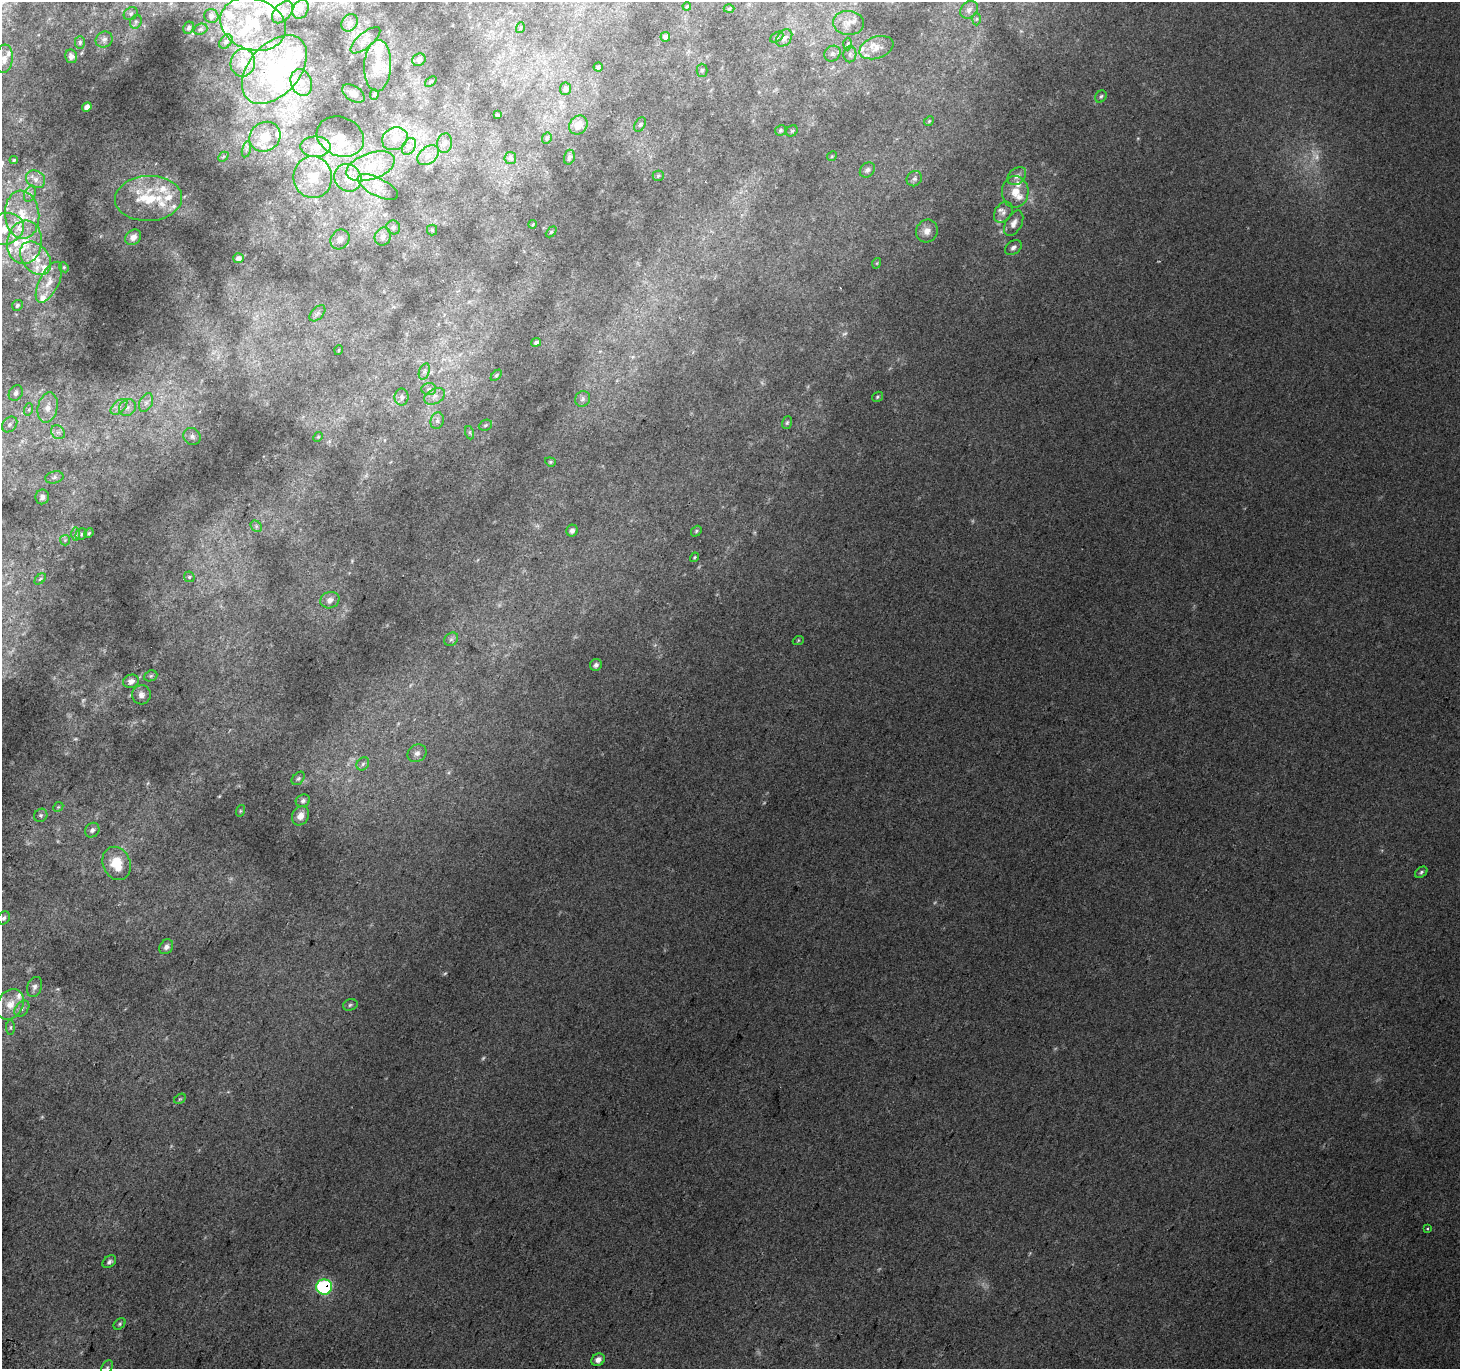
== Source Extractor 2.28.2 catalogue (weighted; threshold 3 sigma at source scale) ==
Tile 7 of 4 x 4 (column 3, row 2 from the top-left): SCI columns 2950-4407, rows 3032-4398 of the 5888 x 5996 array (HDU 1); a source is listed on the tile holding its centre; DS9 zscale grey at full resolution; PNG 1462 x 1371 px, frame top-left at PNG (2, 2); each listed source drawn as its Kron ellipse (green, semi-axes under 4 px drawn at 4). Shown black and unused: <1% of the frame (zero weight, under 2 of 3 exposures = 2% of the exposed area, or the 3 px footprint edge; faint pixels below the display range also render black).
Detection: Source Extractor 2.28.2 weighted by HDU 2 'WHT'; one run over the whole footprint, this tile lists its part. Background 0.0358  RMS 0.012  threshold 0.0562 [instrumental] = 3 sigma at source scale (4.5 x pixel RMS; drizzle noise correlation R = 1.50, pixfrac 1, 0.0396/0.0396 arcsec/px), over >= 5 px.
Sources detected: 218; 11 too faint to see at this stretch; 2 inside a brighter object's white glare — neither listed nor drawn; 43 inside a brighter listed object's ellipse — not listed separately; the other 162 listed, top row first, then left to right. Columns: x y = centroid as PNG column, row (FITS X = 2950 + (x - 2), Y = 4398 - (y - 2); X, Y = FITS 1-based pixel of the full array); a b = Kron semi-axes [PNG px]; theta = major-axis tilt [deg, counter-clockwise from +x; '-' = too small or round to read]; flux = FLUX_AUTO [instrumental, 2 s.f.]
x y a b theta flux
687 6 4 3 - 1.2
301 9 10 7 64 6
729 9 5 3 - 1.2
969 10 10 7 46 6.2
282 12 13 8 48 7.6
131 14 7 6 - 2.9
211 16 7 7 - 4
977 19 6 4 88 2
136 22 7 5 69 2.7
349 23 9 7 57 5.2
848 23 15 12 -5 10
253 24 33 25 -20 65
189 28 6 5 - 2.6
520 28 5 3 - 1.3
200 29 7 5 20 2.7
665 37 5 5 - 4.2
777 37 7 4 29 2.3
784 38 9 7 49 4.9
104 40 9 7 32 4.5
365 40 18 7 39 7.2
80 42 6 5 - 2.4
226 42 8 5 50 3.2
848 44 6 4 87 1.5
876 48 18 10 19 12
832 54 8 7 - 3.8
850 54 8 6 87 3.7
71 56 7 6 - 5.1
4 59 14 8 83 9.9
419 60 7 6 - 4.9
243 63 14 12 80 16
378 66 25 13 87 23
598 67 4 4 - 1.7
274 69 40 25 49 100
702 70 6 5 - 2.2
431 81 6 4 39 1.7
301 82 14 10 -71 14
565 89 6 5 - 3
353 93 12 7 -33 6.4
374 94 5 4 - 1.5
1101 96 6 5 - 2.4
87 107 5 4 - 4.6
497 115 3 3 - 1.5
929 121 5 4 - 1.5
640 124 7 5 62 2.5
578 125 10 8 50 15
780 130 6 5 - 2.1
792 131 6 5 - 1.9
265 137 16 14 37 24
340 137 24 19 -24 20
547 138 6 4 63 1.8
395 139 13 11 27 14
445 143 10 7 79 5.3
409 146 9 6 62 5.7
315 147 15 10 0 14
246 149 8 4 76 2.8
428 155 12 8 39 9.6
832 156 5 4 - 1.4
223 157 6 4 43 1.9
569 157 7 5 75 3.4
510 158 6 6 - 2.5
14 160 4 3 - 1.5
371 166 25 13 19 33
867 170 8 6 45 3.5
658 176 5 5 - 1.8
1017 176 10 7 43 6.4
313 177 21 19 -84 30
348 178 14 13 - 17
36 179 10 8 -33 7.8
914 179 8 7 - 3.7
378 187 22 9 -27 15
1015 192 16 13 87 19
30 194 8 5 65 3.8
148 198 33 22 2 61
1003 212 11 8 53 6.2
22 215 24 17 -85 40
1014 223 14 8 61 8.3
533 224 4 3 - 1.1
393 227 7 6 - 3.4
5 229 19 15 19 32
432 230 5 5 - 1.6
927 231 12 10 58 10
551 232 6 4 45 1.5
133 237 9 7 40 7.4
383 237 9 8 - 7.4
340 239 10 9 - 8.1
25 242 22 17 83 38
1013 247 9 6 38 4.5
36 258 18 13 -51 25
238 258 5 5 - 3.5
877 263 5 3 - 1.2
64 267 5 4 - 1.7
49 282 22 9 64 17
17 305 6 5 - 2.4
317 313 10 5 45 3.3
536 342 5 4 - 3
339 350 5 3 - 0.96
424 371 8 5 71 3.3
496 375 7 4 46 1.8
429 389 7 6 - 3.7
16 393 8 6 58 4.4
435 396 11 7 29 6.8
402 397 8 7 - 4.6
877 397 6 4 34 1.7
583 399 8 7 - 3.8
146 403 10 6 63 5.1
119 407 10 6 42 5.6
48 408 15 9 77 12
127 408 9 8 - 6
29 409 6 4 72 2
437 421 8 6 76 4.3
787 423 6 5 - 2.1
10 424 9 6 47 4.4
485 425 7 5 23 2.3
58 432 7 6 - 4.7
470 433 7 4 -72 2
192 436 9 8 - 5
318 437 5 4 - 1.3
550 462 5 4 - 1.6
54 477 9 6 12 3.8
42 497 7 7 - 5.3
256 526 6 5 - 2.5
572 531 6 5 - 4.6
696 531 6 4 49 2
89 533 5 4 - 1.4
76 534 6 4 -89 2.2
81 534 6 5 - 2.1
65 540 5 5 - 2
694 557 5 3 - 1.4
189 577 6 5 - 1.9
40 579 6 4 45 1.9
330 600 9 8 - 7.8
451 639 7 6 - 3.4
798 641 6 3 21 1.3
596 665 6 5 - 3.7
151 676 7 5 22 2.1
131 681 8 6 20 6.9
141 695 9 9 - 6.2
417 753 10 8 33 5.6
363 764 7 5 47 3.1
298 778 8 5 47 2.5
303 801 7 6 - 3.3
58 807 5 4 - 1.5
240 811 6 4 72 1.4
41 815 7 6 - 3
300 816 10 8 61 8.5
92 830 8 6 47 4.4
117 863 17 13 -67 33
1421 872 7 5 38 2.4
4 918 7 5 55 3.4
166 947 8 6 54 5.1
34 987 10 7 68 4.5
10 1004 16 12 58 19
350 1005 7 5 17 2.6
22 1009 9 6 52 4.3
10 1027 7 4 90 2.1
180 1099 6 4 31 1.7
1427 1229 3 3 - 1.5
109 1262 7 5 41 3.7
324 1287 8 7 - 150
120 1324 7 5 42 2.2
598 1360 7 6 - 7.1
107 1368 8 5 63 2.5
Overlapping masked pixels (flux is a lower limit): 1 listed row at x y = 324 1287
Isophote crosses this tile's border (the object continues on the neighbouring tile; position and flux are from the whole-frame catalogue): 2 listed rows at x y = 5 229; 107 1368
Unlisted compact peaks at least as high as the median listed source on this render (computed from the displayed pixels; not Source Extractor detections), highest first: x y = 219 796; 1138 138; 148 783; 329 441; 1021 31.